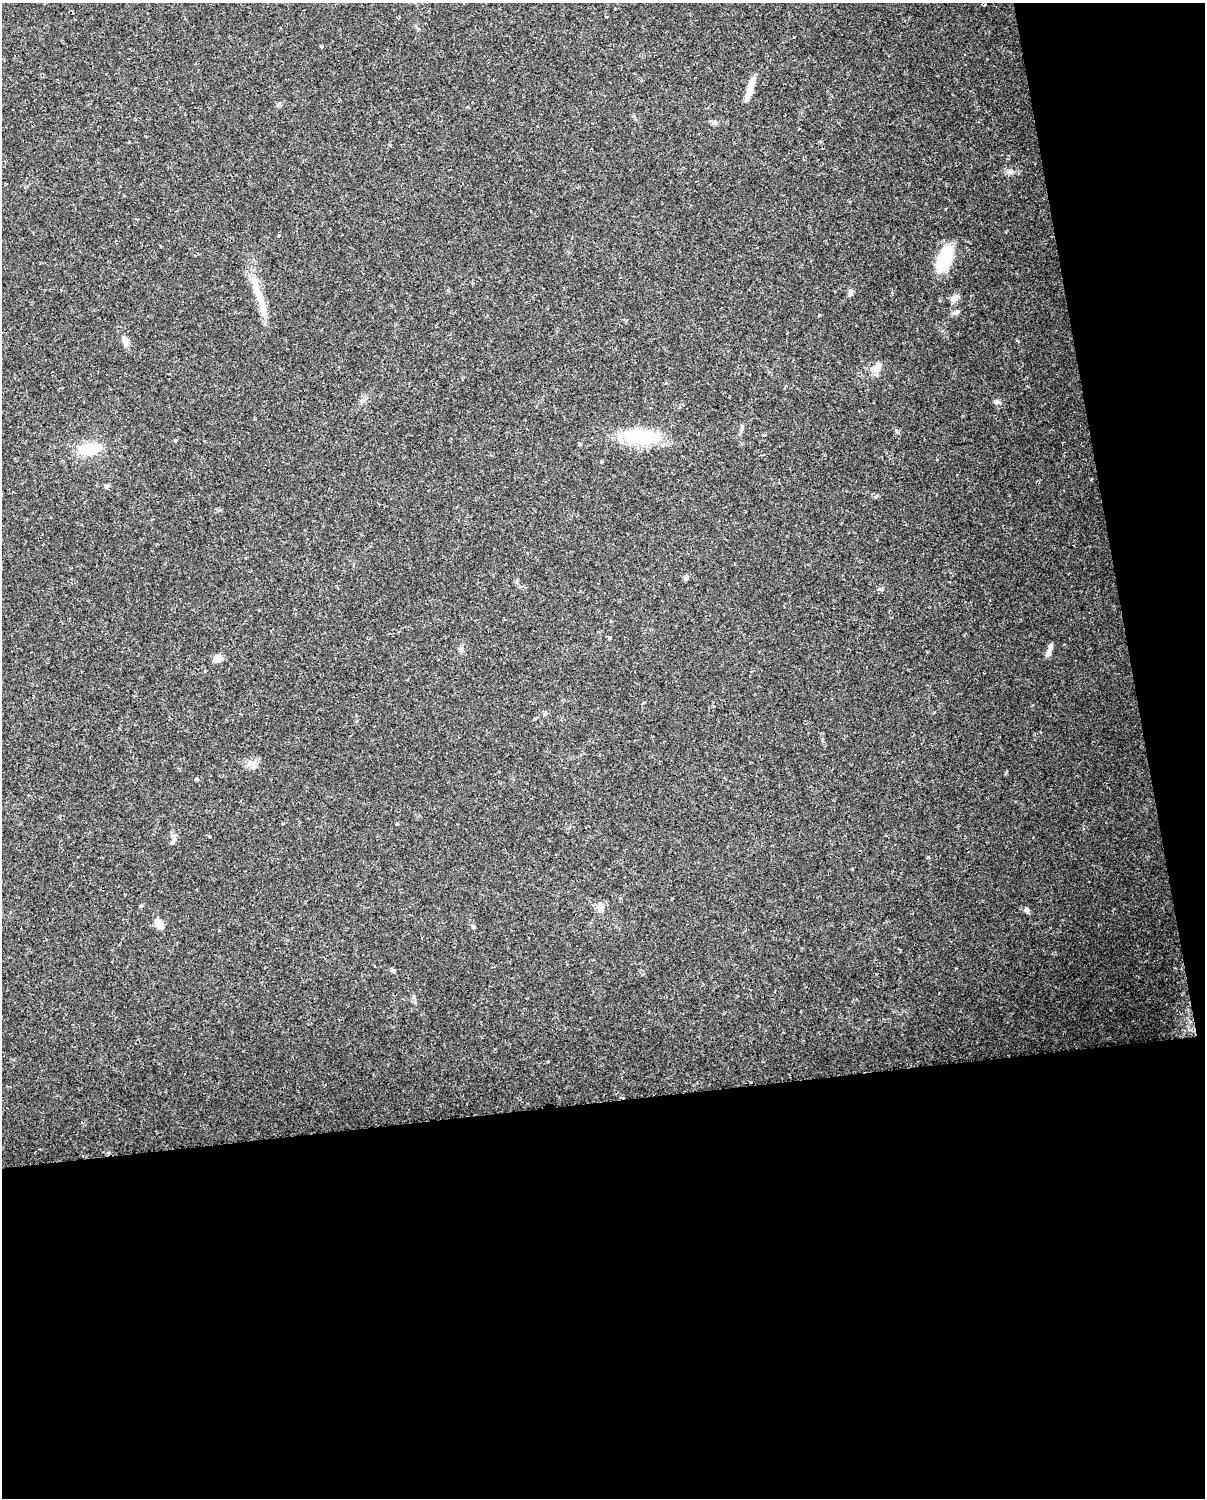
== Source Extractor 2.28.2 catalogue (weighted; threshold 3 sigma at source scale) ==
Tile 12 of 4 x 3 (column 4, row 3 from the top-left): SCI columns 3610-4812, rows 28-1523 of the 4812 x 4588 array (HDU 1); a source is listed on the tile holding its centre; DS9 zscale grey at full resolution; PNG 1207 x 1500 px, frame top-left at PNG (2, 3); no overlay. Shown black and unused: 32% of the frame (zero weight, under 2 of 3 exposures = <1% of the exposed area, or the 3 px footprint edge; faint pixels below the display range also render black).
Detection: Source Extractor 2.28.2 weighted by HDU 2 'WHT'; one run over the whole footprint, this tile lists its part. Background 0.0362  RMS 0.0036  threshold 0.0163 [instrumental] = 3 sigma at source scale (4.5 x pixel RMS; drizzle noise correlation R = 1.50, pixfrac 1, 0.0396/0.0396 arcsec/px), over >= 5 px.
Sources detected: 39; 2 cosmic-ray / hot-pixel residue — not listed; the other 37 listed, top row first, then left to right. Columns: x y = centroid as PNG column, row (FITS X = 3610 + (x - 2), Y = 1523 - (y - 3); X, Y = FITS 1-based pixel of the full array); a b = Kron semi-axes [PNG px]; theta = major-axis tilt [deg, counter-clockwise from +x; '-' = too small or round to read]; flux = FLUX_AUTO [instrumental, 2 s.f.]
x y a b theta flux
321 47 3 3 - 0.69
749 92 27 7 71 4.5
279 104 7 5 31 0.74
715 122 6 5 - 0.69
1010 172 9 8 - 1.4
944 259 35 15 68 14
851 293 8 6 69 1.1
258 295 40 10 -70 8.6
955 298 13 7 39 1.8
957 312 8 6 17 0.9
125 341 11 7 -56 2
877 367 14 9 50 3
997 402 8 6 8 1.1
650 408 3 2 - 0.42
742 429 10 4 68 0.87
640 437 47 17 -2 22
175 440 5 3 - 0.35
580 444 4 4 - 0.38
89 449 20 11 9 15
107 486 6 6 - 0.82
686 578 6 6 - 0.84
880 589 6 4 18 0.57
610 638 4 4 - 0.79
461 650 7 6 - 0.88
1049 651 16 6 71 1.9
218 658 10 9 - 2.4
545 713 6 4 44 0.5
252 764 16 5 -50 1.6
197 779 3 3 - 1.1
283 823 3 3 - 0.54
397 824 3 3 - 1.2
209 837 3 3 - 0.9
928 858 4 4 - 0.53
600 907 14 10 -87 2.6
1027 910 7 6 - 0.84
159 925 12 9 -54 2.9
393 971 6 5 - 0.59
Unlisted compact peaks at least as high as the median listed source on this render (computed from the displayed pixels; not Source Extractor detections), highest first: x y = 896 430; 819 315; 852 869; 473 926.